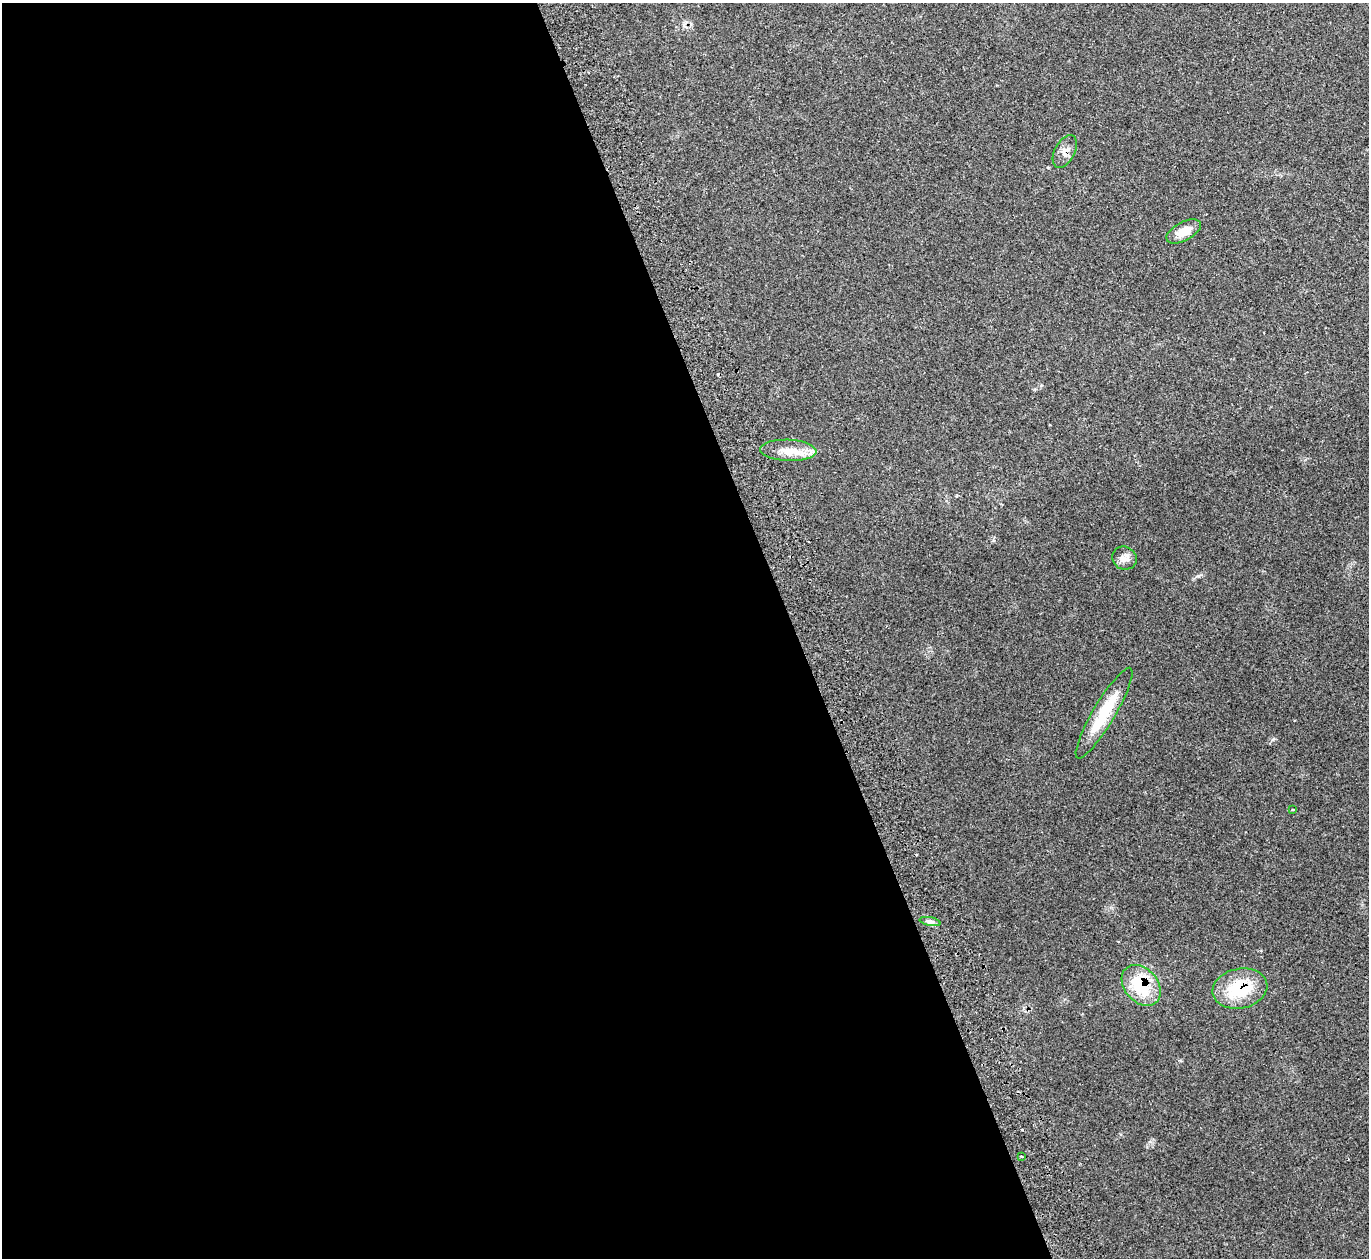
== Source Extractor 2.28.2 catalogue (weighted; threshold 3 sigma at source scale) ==
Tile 9 of 4 x 4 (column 1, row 3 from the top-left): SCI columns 53-1419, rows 1439-2694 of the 5588 x 5512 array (HDU 1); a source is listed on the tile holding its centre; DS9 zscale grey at full resolution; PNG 1371 x 1260 px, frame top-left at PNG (2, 3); each listed source drawn as its Kron ellipse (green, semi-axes under 4 px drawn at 4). Shown black and unused: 58% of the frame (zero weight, under 2 of 3 exposures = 3% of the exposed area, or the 3 px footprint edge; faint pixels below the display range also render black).
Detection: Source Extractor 2.28.2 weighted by HDU 2 'WHT'; one run over the whole footprint, this tile lists its part. Background 0.0987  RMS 0.0078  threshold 0.0352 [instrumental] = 3 sigma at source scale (4.5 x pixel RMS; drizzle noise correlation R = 1.50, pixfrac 1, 0.05/0.05 arcsec/px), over >= 5 px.
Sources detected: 10; all 10 listed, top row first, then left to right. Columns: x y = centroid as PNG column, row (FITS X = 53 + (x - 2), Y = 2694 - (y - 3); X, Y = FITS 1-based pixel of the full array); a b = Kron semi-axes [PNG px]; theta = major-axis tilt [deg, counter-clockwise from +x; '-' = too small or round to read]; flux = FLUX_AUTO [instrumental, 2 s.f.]
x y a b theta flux
1065 151 18 10 63 5.9
1184 232 19 9 28 10
788 450 28 10 -2 13
1124 558 12 11 - 6.3
1104 713 52 11 59 33
1293 809 4 3 - 0.82
930 922 10 4 -11 2.1
1141 985 23 16 -49 41
1240 989 27 20 11 38
1021 1156 3 2 - 1
Overlapping masked pixels (flux is a lower limit): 3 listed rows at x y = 1065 151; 1141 985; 1240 989
Unlisted compact peaks at least as high as the median listed source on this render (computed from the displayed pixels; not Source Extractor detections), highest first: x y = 1198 576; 1273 739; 993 540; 1150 1142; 1180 1061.